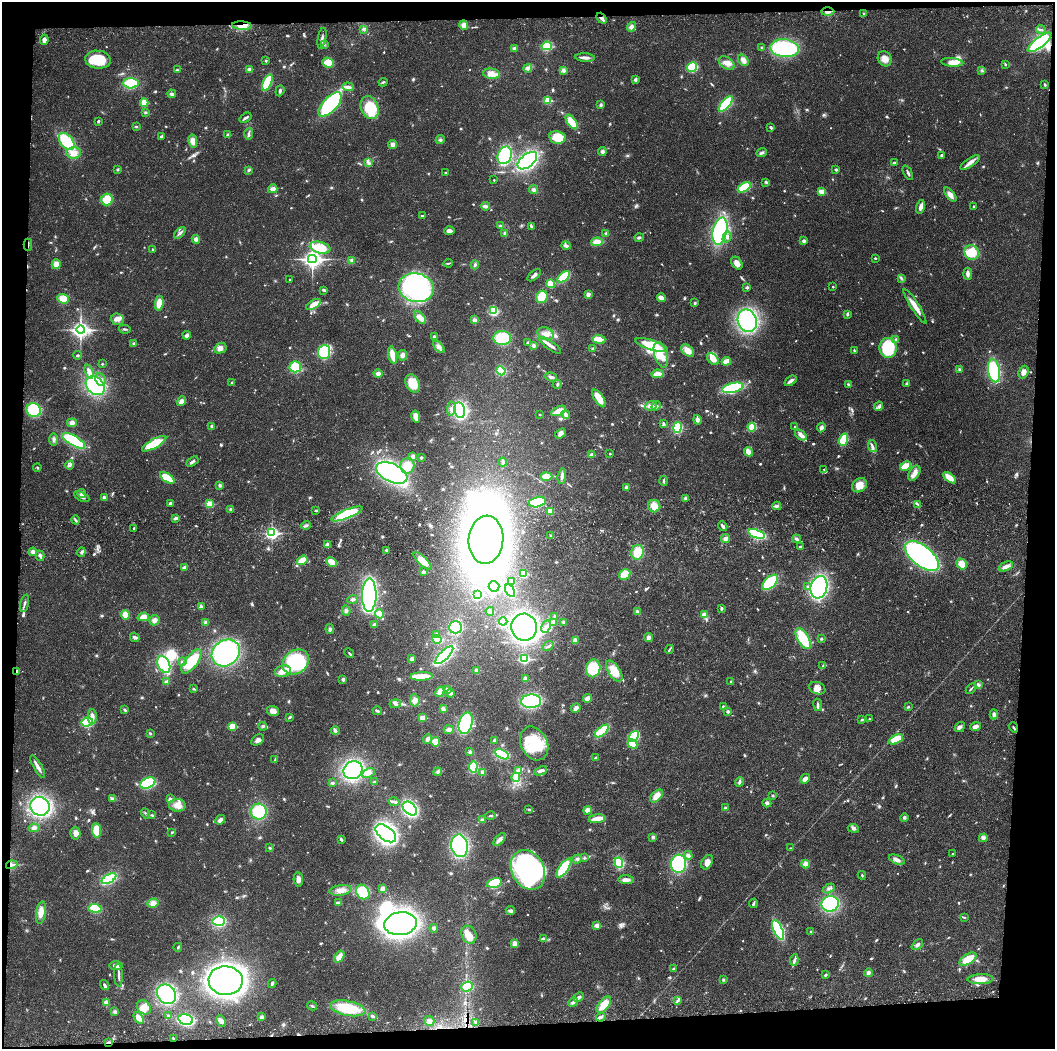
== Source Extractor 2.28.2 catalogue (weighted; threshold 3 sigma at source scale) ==
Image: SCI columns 14-4225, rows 118-4302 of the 4236 x 4418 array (HDU 1 of 3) = the unmasked area's bounding box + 8 px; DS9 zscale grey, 4 x 4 block average (1 PNG px = mean of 4 x 4 image px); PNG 1057 x 1051 px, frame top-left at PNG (2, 2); each listed source drawn as its Kron ellipse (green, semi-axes under 4 px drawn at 4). Shown black and unused: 8% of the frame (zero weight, under 3 of 4 exposures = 6% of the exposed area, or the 3 px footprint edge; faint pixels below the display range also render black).
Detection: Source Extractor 2.28.2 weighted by HDU 2 'WHT'. Background 0.0183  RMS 0.0022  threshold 0.00972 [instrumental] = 3 sigma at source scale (4.5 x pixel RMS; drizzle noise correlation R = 1.50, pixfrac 1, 0.05/0.05 arcsec/px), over >= 5 px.
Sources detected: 915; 9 too faint to see at this stretch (4 x 4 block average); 15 inside a brighter object's white glare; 3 cosmic-ray / hot-pixel residue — neither listed nor drawn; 10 coinciding with a brighter row at this scale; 39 inside a brighter listed object's ellipse — not listed separately; of the other 839, all 500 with FLUX_AUTO >= 1.45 (the completeness limit of this list) listed and drawn (339 fainter detections not listed), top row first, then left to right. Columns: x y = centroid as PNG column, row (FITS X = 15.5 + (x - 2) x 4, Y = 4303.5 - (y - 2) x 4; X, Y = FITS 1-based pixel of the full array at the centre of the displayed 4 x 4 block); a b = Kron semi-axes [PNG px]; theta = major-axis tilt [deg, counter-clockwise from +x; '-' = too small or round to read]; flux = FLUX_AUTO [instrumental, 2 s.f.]
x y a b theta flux
828 12 6 3 1 5
864 14 3 2 - 1.5
602 18 6 2 -51 6
464 25 4 4 - 9
242 26 10 4 -4 15
631 27 5 4 - 4.8
364 29 3 3 - 2.1
1041 29 5 2 - 1.7
322 38 10 2 79 4.1
44 40 5 3 - 7.3
1039 42 14 5 38 110
324 44 3 2 - 1.9
547 46 5 4 - 34
514 48 4 3 - 2.6
762 48 4 2 - 1.6
785 48 14 9 -5 160
585 58 10 3 -3 6.6
885 59 8 6 -60 11
98 60 13 9 -8 43
743 60 6 4 -51 7.7
266 61 2 2 - 4.4
952 62 11 3 -4 13
328 63 6 5 - 21
727 63 9 5 -34 8.2
1005 64 4 2 - 1.7
692 67 5 4 - 52
528 68 4 4 - 3.8
249 69 2 2 - 13
177 70 3 3 - 1.8
563 70 3 3 - 4.5
982 70 3 2 - 1.5
491 74 8 5 -6 11
635 80 4 3 - 2.5
267 82 9 3 65 53
383 82 4 2 - 1.7
131 83 8 5 -3 58
1045 85 3 2 - 2.2
348 87 6 3 -3 4
280 91 6 2 71 2.6
172 94 4 3 - 4.2
548 100 2 2 - 58
144 103 4 3 - 16
330 104 15 7 48 220
726 104 9 4 49 64
601 105 4 3 - 2.1
370 107 12 8 -68 46
145 112 3 2 - 1.5
246 118 6 2 34 3.3
98 121 3 2 - 2.2
572 122 8 4 -54 24
136 127 3 2 - 1.7
771 127 3 2 - 2.5
249 134 6 2 88 2.8
228 135 3 3 - 3.5
161 136 3 2 - 2.1
557 137 8 6 -10 27
440 140 4 3 - 2.5
67 141 10 6 -51 48
193 141 6 4 -79 9.5
393 144 4 4 - 5.3
602 151 4 4 - 3.7
74 153 7 5 4 12
762 153 5 3 - 2.9
505 155 9 6 67 110
942 155 3 2 - 2.3
527 161 11 6 39 210
368 162 4 3 - 3.3
970 162 11 3 35 8.4
894 163 3 2 - 3.2
117 169 3 3 - 1.5
249 170 3 3 - 1.8
836 170 3 3 - 1.8
445 172 2 2 - 1.7
908 173 8 2 -63 2.8
494 180 2 2 - 2.2
766 182 4 3 - 2
744 187 7 4 31 46
273 189 4 3 - 7.1
533 189 4 3 - 3.1
822 191 4 2 - 14
950 195 8 3 -51 8.6
107 199 6 5 - 32
485 206 4 2 - 7.6
973 206 3 2 - 1.5
921 207 7 4 76 6.5
422 216 3 2 - 1.9
501 226 4 2 - 2.6
531 226 4 2 - 2.5
449 231 5 3 - 5.9
720 231 14 7 77 200
180 233 7 2 42 3.7
505 233 4 3 - 2.4
606 233 3 3 - 1.8
639 237 5 2 - 2.5
727 237 5 3 - 4
196 239 4 3 - 5.4
804 241 3 3 - 3.4
597 242 6 4 3 15
28 245 6 2 -89 1.5
566 246 5 3 - 3.8
320 248 10 5 -14 31
153 250 2 2 - 2.1
972 252 8 7 - 30
875 258 2 2 - 4.3
312 259 4 3 - 590
352 260 3 3 - 4.7
448 263 5 2 - 1.6
737 263 7 5 -54 6
56 264 5 4 - 11
475 265 4 3 - 2.6
968 274 6 3 -85 6.7
534 275 8 3 42 4.1
564 277 7 3 38 55
901 278 3 2 - 1.6
290 279 2 2 - 1.5
551 284 4 3 - 18
747 287 2 2 - 7.7
833 287 2 2 - 2.2
416 288 18 14 -13 290
324 290 4 3 - 1.9
588 294 4 4 - 4.4
542 297 6 5 - 37
661 298 4 3 - 9.7
63 299 6 4 -22 21
159 303 7 4 84 15
695 303 3 3 - 1.5
314 304 8 4 33 14
915 306 20 4 -58 13
493 311 4 3 - 38
847 314 3 2 - 2.8
420 318 7 4 -49 10
117 319 6 5 - 7.1
474 320 4 4 - 3.4
747 321 11 9 -69 160
125 329 6 2 -12 1.9
81 330 4 3 - 470
546 334 8 6 -20 10
187 335 4 3 - 4.9
434 337 3 3 - 2.4
502 338 9 7 -4 59
599 339 6 4 -6 27
895 339 3 2 - 1.5
528 342 3 2 - 1.7
134 343 3 3 - 1.8
534 345 4 3 - 3.4
550 345 13 3 -36 7.8
652 345 17 5 -18 54
439 347 7 4 -51 5.1
220 348 6 5 - 8.1
888 348 10 8 -87 70
592 349 3 3 - 1.5
854 350 3 2 - 1.7
688 351 7 5 -42 14
324 352 7 6 - 84
77 355 4 2 - 1.9
393 355 9 3 -77 21
402 355 5 4 - 5.2
661 355 13 6 -74 17
713 359 7 4 -44 9.6
726 361 4 3 - 18
102 364 2 2 - 2.6
295 367 5 5 - 29
959 370 4 3 - 2.3
501 371 4 4 - 42
994 371 12 6 -80 79
89 372 7 3 -70 7.4
1023 372 6 5 - 7.5
378 374 4 4 - 5.1
657 374 6 4 10 9.3
551 377 6 3 -17 4.9
100 380 6 5 - 6.7
791 381 6 2 37 5.3
232 382 2 2 - 1.6
413 383 9 7 -62 30
907 383 3 3 - 2.5
557 384 4 2 - 2.1
848 384 4 2 - 2
95 386 10 8 -42 120
733 388 11 4 13 98
599 398 10 4 -56 20
182 401 5 4 - 6.3
651 406 6 4 24 5.5
656 406 5 3 - 3.1
878 406 5 3 - 3.4
451 409 7 4 84 6
34 410 7 6 - 63
460 410 8 5 -78 140
558 411 8 3 25 16
540 414 2 2 - 1.7
566 415 4 3 - 6.3
416 416 6 4 -76 12
697 420 5 3 - 6.4
72 423 5 4 - 5.8
663 423 4 2 - 1.9
212 426 3 3 - 2.1
677 427 5 4 - 39
752 427 4 3 - 39
794 427 2 2 - 1.5
821 427 5 3 - 5.3
560 433 6 4 34 4.8
801 435 6 3 -40 7.5
54 440 6 3 90 3.1
843 440 6 4 69 38
74 441 13 5 -30 110
154 444 13 4 29 61
872 446 6 3 -72 3.7
748 452 5 3 - 14
610 454 2 2 - 3.5
592 455 2 2 - 21
413 456 4 4 - 4.3
421 457 3 3 - 1.7
192 462 7 2 31 3.7
503 462 4 3 - 2.7
70 465 4 2 - 2.5
407 466 8 7 - 23
905 466 6 3 28 29
37 467 4 2 - 1.6
824 469 2 2 - 1.5
392 473 16 9 -24 250
914 473 8 5 58 7.8
546 476 6 3 2 20
562 476 8 3 83 5.5
167 478 8 4 -33 30
950 478 7 3 -37 20
664 481 5 2 - 2
220 485 3 3 - 2.7
859 485 8 6 39 17
627 487 3 3 - 4.8
82 494 4 3 - 3.9
82 497 8 3 -27 5.8
104 497 4 3 - 2.5
685 498 3 2 - 1.8
537 502 8 5 14 49
170 503 3 3 - 3
209 504 2 2 - 53
918 504 3 2 - 1.7
654 506 6 6 - 15
777 506 4 2 - 1.9
231 509 4 3 - 2.3
316 510 2 2 - 5.4
550 511 3 3 - 16
347 514 16 4 22 72
176 518 4 2 - 3.9
75 520 4 2 - 2.2
306 525 5 2 - 2.4
723 526 5 2 - 4.2
134 528 2 2 - 1.5
272 533 3 2 - 290
757 534 8 3 -21 120
551 536 3 3 - 1.7
726 539 4 4 - 5.3
797 539 4 3 - 3
486 540 24 17 85 650
327 545 3 2 - 8.6
800 547 3 2 - 2.7
386 550 3 3 - 2
33 552 4 3 - 5.7
81 552 5 3 - 3.1
638 552 7 6 - 26
40 556 5 3 - 3.9
922 556 20 10 -39 330
302 560 6 4 34 14
422 561 11 4 -43 20
331 562 6 4 -28 18
962 564 6 4 -54 14
1006 566 8 3 23 7.2
185 567 4 3 - 3.4
423 572 2 2 - 9.1
524 574 4 3 - 25
625 574 6 5 - 25
511 581 3 3 - 5.9
770 582 9 5 44 71
494 586 5 5 - 71
808 587 2 2 - 2.4
819 587 11 8 75 210
510 591 7 3 -62 61
369 595 17 7 89 290
477 595 4 3 - 62
353 599 5 3 - 3.6
25 603 9 2 75 3.1
201 607 4 3 - 2.8
721 608 3 2 - 2.2
346 611 5 4 - 3.2
490 611 4 2 - 9.6
638 612 4 3 - 4.5
380 614 5 4 - 11
704 614 4 3 - 6.9
125 615 4 4 - 13
143 617 6 3 16 11
555 617 3 2 - 4.4
154 620 5 5 - 6.3
503 621 4 4 - 50
205 622 3 3 - 1.7
554 622 4 2 - 1.5
564 622 3 3 - 2.2
374 625 4 3 - 3.9
546 626 6 3 64 4
455 627 6 6 - 66
524 627 13 13 - 370
330 629 5 3 - 3
437 634 4 3 - 2.5
135 637 5 3 - 3.3
648 637 4 4 - 3.9
437 639 4 3 - 50
803 639 12 5 -59 47
821 639 3 3 - 1.5
575 640 4 3 - 7.9
548 646 5 2 - 2.2
669 649 5 2 - 1.7
226 653 15 12 39 200
349 653 5 2 - 1.9
444 655 12 4 45 200
412 659 4 4 - 3.1
524 659 3 2 - 120
191 661 14 6 52 49
182 662 3 3 - 2.3
296 662 14 11 39 98
164 664 9 6 -63 74
823 666 3 2 - 2
593 668 9 7 81 44
477 670 2 2 - 14
16 671 3 2 - 2.6
283 671 8 6 14 13
614 671 12 6 -56 24
421 676 11 3 3 29
343 679 3 3 - 2.9
526 679 4 3 - 5.8
166 682 4 4 - 3.3
731 682 3 2 - 1.7
978 685 3 3 - 3.9
817 688 8 6 -21 9.7
193 689 3 2 - 1.8
447 689 3 3 - 2.3
971 689 6 2 48 1.9
440 692 5 3 - 14
450 693 4 3 - 3.1
587 698 4 4 - 7.6
415 700 6 5 - 6
531 701 10 7 3 110
395 704 6 3 6 3.7
818 705 6 2 -81 2.9
723 706 2 2 - 6
908 707 2 2 - 1.6
576 708 5 3 - 6.4
443 709 4 4 - 3.5
125 710 4 3 - 2.1
273 711 6 5 - 8.4
377 711 5 2 - 2.6
728 711 2 2 - 9.3
994 714 5 3 - 4.2
92 716 7 4 -90 6.4
289 717 4 2 - 2.3
422 718 2 2 - 35
862 719 2 2 - 4.6
869 719 2 2 - 1.5
87 722 6 4 18 60
466 723 11 6 75 150
232 726 2 2 - 51
263 726 4 2 - 1.9
960 727 6 3 40 4.4
975 727 5 3 - 5
1013 727 5 2 - 1.7
335 730 5 3 - 4
449 730 5 4 - 4.1
602 731 8 4 40 63
150 733 3 2 - 2
634 737 6 4 52 79
428 739 5 3 - 5.2
896 739 7 4 27 31
258 740 7 4 38 5.1
494 740 4 3 - 2.1
435 742 5 4 - 16
534 743 18 13 -64 57
632 744 5 3 - 27
470 752 3 3 - 2.2
502 754 7 4 -25 54
596 758 3 2 - 3.6
275 760 3 2 - 1.7
38 766 13 2 -60 8
473 767 5 4 - 52
353 770 10 8 32 220
518 770 3 2 - 1.9
541 771 6 3 24 4.7
438 772 4 3 - 2.7
483 772 3 3 - 6.8
368 773 7 4 25 8.2
516 777 4 2 - 2.7
805 779 5 3 - 8.9
374 782 3 2 - 1.5
739 782 5 2 - 3.3
148 783 8 5 25 120
332 783 3 2 - 3.1
773 795 2 2 - 4.8
657 796 8 4 46 14
112 799 3 3 - 4.8
170 799 4 3 - 2.1
394 802 5 2 - 5.1
767 803 4 3 - 3.7
177 805 8 6 -5 12
40 806 10 9 - 180
726 808 4 3 - 2.4
410 809 8 5 -43 180
529 809 2 2 - 4.5
587 810 4 4 - 8.2
259 812 8 8 - 49
146 813 5 2 - 1.7
152 815 4 2 - 1.5
491 816 5 2 - 1.8
904 817 4 3 - 2.2
597 819 8 3 8 17
220 820 5 3 - 6
482 820 3 3 - 3.7
34 828 5 4 - 4.2
853 828 5 4 - 3.5
96 830 7 4 -84 23
172 832 4 2 - 1.5
75 833 6 5 - 5.8
386 833 12 6 -38 330
653 837 4 3 - 2.2
983 838 4 4 - 4.5
341 839 4 2 - 3.6
499 840 8 3 49 5
459 846 11 8 -82 170
270 848 3 2 - 2.9
791 848 2 2 - 1.8
953 854 2 2 - 1.6
688 855 4 3 - 5.1
584 858 4 2 - 1.5
577 859 5 3 - 2.8
897 860 8 4 -23 5.4
707 862 8 5 58 8.8
619 863 5 4 - 34
679 864 9 7 85 150
806 864 4 4 - 7.4
12 865 6 4 16 5.3
564 868 11 4 54 58
528 870 21 16 -63 270
862 875 4 2 - 1.5
109 879 8 4 30 91
298 879 7 4 -85 6.9
626 880 8 4 -2 7
494 883 8 4 16 38
829 888 6 2 30 2.8
383 889 4 3 - 5.1
341 890 11 5 8 11
363 892 8 6 -51 45
153 903 5 4 - 9.7
338 903 4 2 - 8.9
753 903 5 2 - 2.8
830 904 8 8 - 100
95 908 6 4 -5 58
510 910 5 3 - 2.9
41 912 11 5 81 11
964 917 4 2 - 1.5
219 921 6 5 - 70
401 924 16 11 8 530
597 925 2 2 - 24
434 928 4 3 - 2.7
778 930 10 4 -65 110
811 932 2 2 - 3.5
469 935 9 7 -67 15
543 939 4 2 - 4.1
515 944 4 3 - 10
917 945 6 3 41 4
178 947 4 2 - 1.5
339 957 6 4 53 12
968 959 9 5 32 21
794 960 5 2 - 3.2
116 965 7 4 1 5.6
674 969 3 3 - 2.3
868 973 4 4 - 3.8
118 975 11 2 -88 4.8
826 975 3 2 - 2
980 979 13 5 1 16
723 980 3 3 - 1.6
226 981 17 14 -7 610
272 984 4 2 - 3.5
104 985 5 2 - 2.6
467 986 6 4 21 26
167 994 10 9 - 200
579 997 5 3 - 4
677 1001 4 2 - 2.1
106 1002 4 3 - 5.2
573 1002 5 3 - 4.4
604 1005 9 5 52 25
312 1006 5 2 - 2.3
144 1007 8 6 -47 11
348 1008 18 7 -11 63
114 1012 4 2 - 2
169 1016 3 2 - 2.5
373 1016 4 3 - 2.5
261 1017 4 3 - 3.2
601 1017 5 2 - 3.1
139 1018 6 3 -54 13
186 1020 7 5 -16 140
221 1021 6 4 -66 6.6
429 1021 5 5 - 6.5
476 1022 3 3 - 1.9
173 1038 2 2 - 1.4
109 1042 3 2 - 2.1
Overlapping masked pixels (flux is a lower limit): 7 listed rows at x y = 828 12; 602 18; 242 26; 28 245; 16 671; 12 865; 109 1042
Diffuse or blended objects may show on this block-average render without a row.